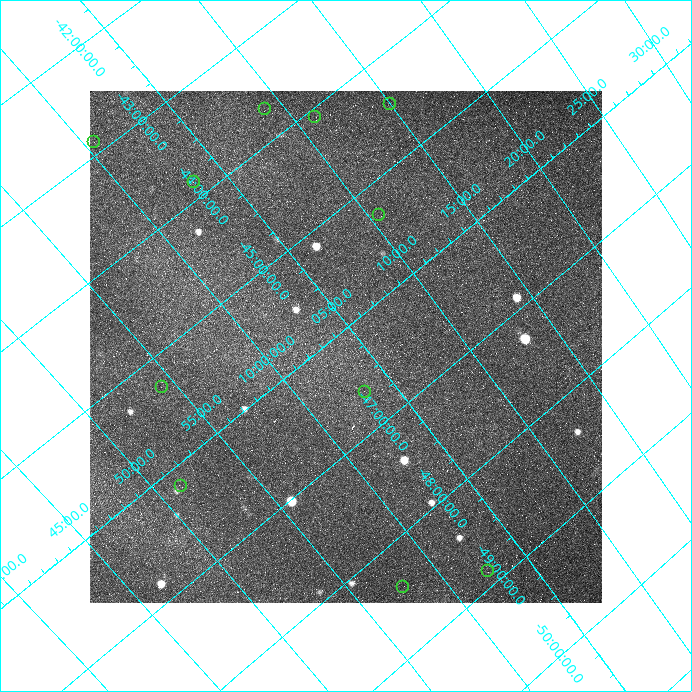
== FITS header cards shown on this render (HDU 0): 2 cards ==
NAXIS1  =                  512 /fastest changing axis
NAXIS2  =                  512 /next to fastest changing axis

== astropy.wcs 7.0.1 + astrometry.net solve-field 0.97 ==
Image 512 x 512 px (HDU 0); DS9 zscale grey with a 90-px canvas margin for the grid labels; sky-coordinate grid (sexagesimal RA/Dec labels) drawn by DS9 from the SOLVED WCS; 11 Tycho-2 reference stars matched to detected sources circled (green)
Header WCS: none
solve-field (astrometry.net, Tycho-2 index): SOLVED blind (the file carries no WCS)
Solved WCS: RA---TAN-SIP/DEC--TAN-SIP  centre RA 10:04:08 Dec -46:09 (151.03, -46.15 deg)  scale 37.6 x 37 arcsec/px (non-square pixels)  FOV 320.5' x 315.6'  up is +39 deg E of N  parity flipped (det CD > 0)
(file carries no celestial WCS; the grid is the blind solution)
Tycho-2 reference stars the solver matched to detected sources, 11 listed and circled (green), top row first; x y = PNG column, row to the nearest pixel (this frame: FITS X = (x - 90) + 1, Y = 512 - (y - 91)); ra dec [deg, ICRS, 3 dp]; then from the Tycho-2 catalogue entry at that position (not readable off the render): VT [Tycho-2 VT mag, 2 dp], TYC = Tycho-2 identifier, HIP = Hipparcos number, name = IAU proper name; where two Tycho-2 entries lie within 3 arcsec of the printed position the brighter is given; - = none
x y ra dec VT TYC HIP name
390 104 153.753 -44.468 6.72 7720-2084-1 50210 -
265 109 152.278 -43.695 7.38 7719-2855-1 49722 -
315 117 152.763 -44.085 7.92 7720-905-1 49878 -
94 142 150.112 -42.886 7.49 7715-850-1 49047 -
194 182 150.822 -43.840 7.61 7719-1916-1 49255 -
379 215 152.629 -45.308 7.14 8183-597-1 49836 -
162 387 148.574 -45.284 5.79 8181-149-1 48561 -
365 392 150.836 -46.636 6.11 8182-2391-1 49259 -
181 486 147.832 -46.194 5.75 8181-2783-1 48348 -
488 571 150.636 -48.862 7.55 8190-465-1 49201 -
403 587 149.427 -48.414 6.05 8186-2961-1 48835 -